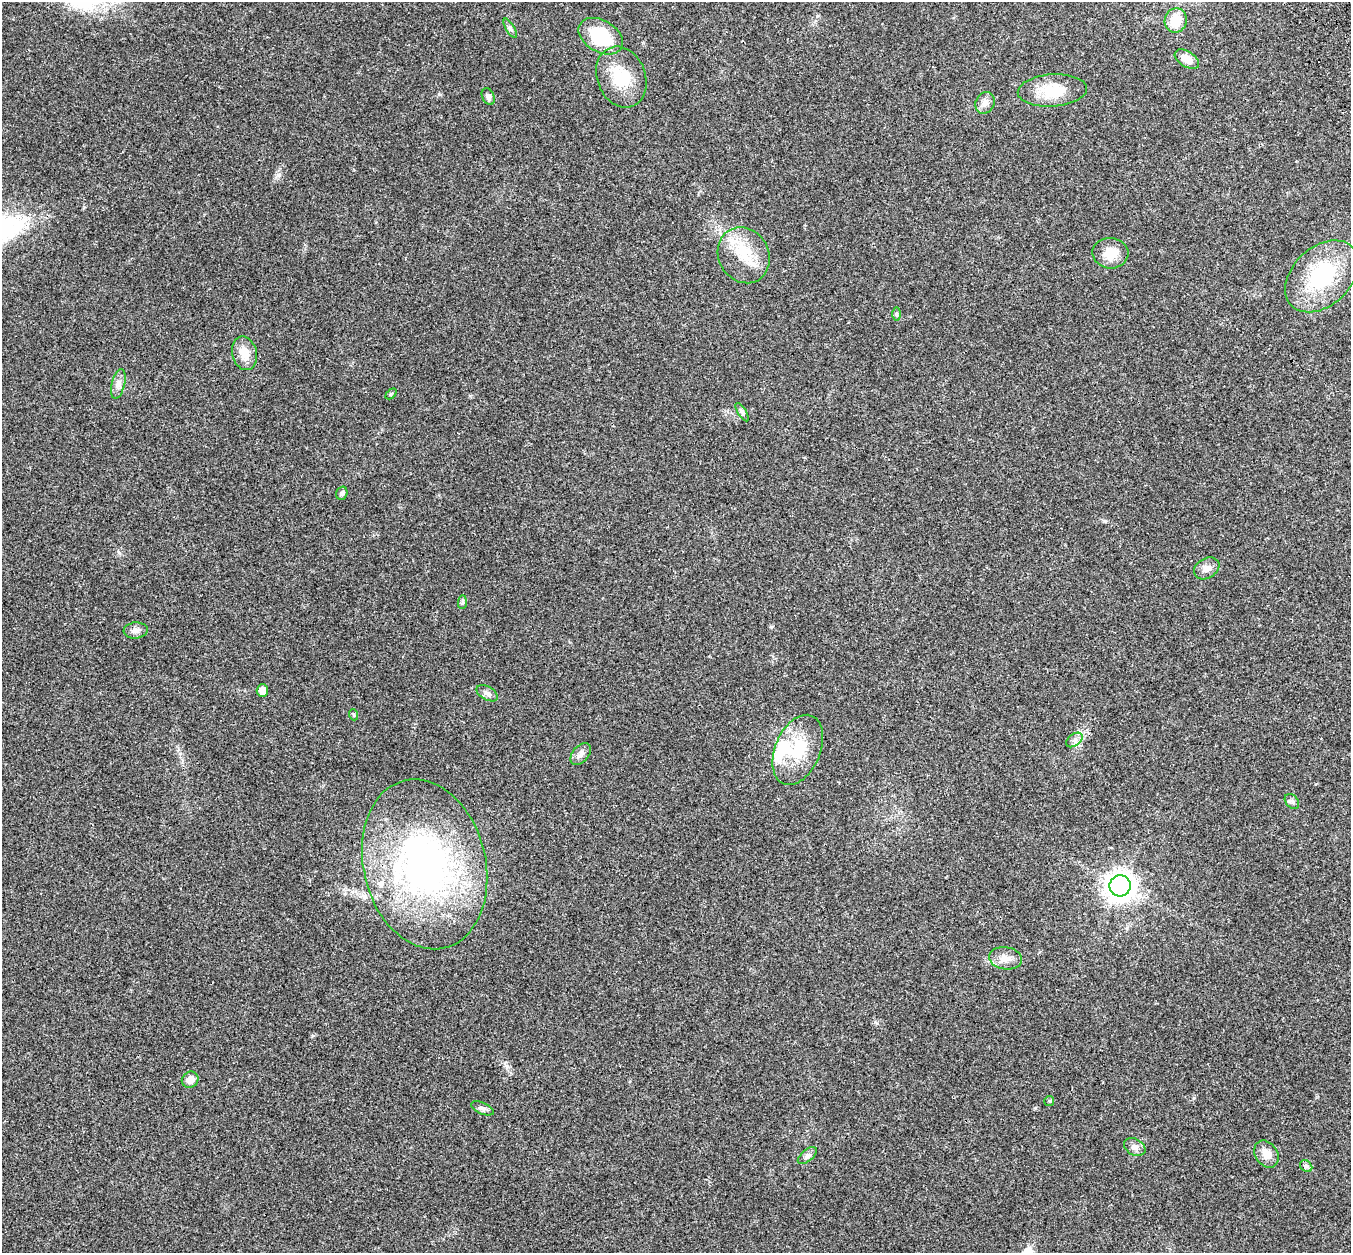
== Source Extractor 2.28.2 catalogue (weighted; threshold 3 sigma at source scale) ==
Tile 10 of 4 x 4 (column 2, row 3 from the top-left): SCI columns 1456-2804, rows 1458-2708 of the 5613 x 5470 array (HDU 1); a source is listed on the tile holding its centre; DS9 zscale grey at full resolution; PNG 1353 x 1255 px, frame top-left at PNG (2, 2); each listed source drawn as its Kron ellipse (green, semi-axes under 4 px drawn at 4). Shown black and unused: <1% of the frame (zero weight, under 3 of 4 exposures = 9% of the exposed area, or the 3 px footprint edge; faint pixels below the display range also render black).
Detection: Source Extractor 2.28.2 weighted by HDU 2 'WHT'; one run over the whole footprint, this tile lists its part. Background 0.0228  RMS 0.0031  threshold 0.014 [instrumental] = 3 sigma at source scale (4.5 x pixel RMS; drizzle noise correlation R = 1.50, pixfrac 1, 0.0396/0.0396 arcsec/px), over >= 5 px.
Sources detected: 39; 2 inside a brighter listed object's ellipse — not listed separately; the other 37 listed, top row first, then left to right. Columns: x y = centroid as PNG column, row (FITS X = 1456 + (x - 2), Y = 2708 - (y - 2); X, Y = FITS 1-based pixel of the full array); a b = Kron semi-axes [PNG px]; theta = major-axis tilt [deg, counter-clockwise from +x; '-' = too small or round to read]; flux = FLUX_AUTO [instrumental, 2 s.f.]
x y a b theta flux
1176 20 12 11 - 6.8
510 28 11 3 -61 0.64
601 36 24 16 -30 15
1187 59 13 7 -32 3.7
621 77 31 24 -68 11
1052 90 35 16 4 9.9
488 97 9 6 -64 1
985 103 11 9 61 1.8
1110 253 18 15 -3 5.1
744 255 29 25 -60 11
1322 276 42 29 44 25
897 314 6 4 -90 0.45
244 353 17 12 -77 4.4
118 384 15 6 76 1.7
391 394 6 4 44 0.39
742 412 10 4 -58 0.71
342 493 7 5 74 0.66
1207 568 13 10 31 2.1
462 602 7 4 89 0.51
136 630 12 8 5 1.4
262 690 6 5 - 2.4
487 693 11 6 -30 1.2
354 715 5 3 - 0.33
1074 740 9 6 37 1.1
798 750 37 22 67 14
581 754 12 8 50 1.5
1292 801 8 6 -49 0.81
425 864 86 61 -76 100
1120 886 10 10 - 280
1005 958 16 11 -9 3
190 1080 8 7 - 2.7
1049 1101 5 5 - 0.38
483 1108 12 5 -23 0.98
1135 1147 11 8 -28 1.7
1266 1154 14 11 -55 3.2
807 1155 11 6 41 0.96
1306 1166 7 5 -45 0.65
Isophote crosses this tile's border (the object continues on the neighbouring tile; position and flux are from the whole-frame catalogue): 1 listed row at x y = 1176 20
Unlisted compact peaks at least as high as the median listed source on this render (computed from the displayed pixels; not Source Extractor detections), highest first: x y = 771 627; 312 1036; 279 175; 439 94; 507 1066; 1105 521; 1035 1108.